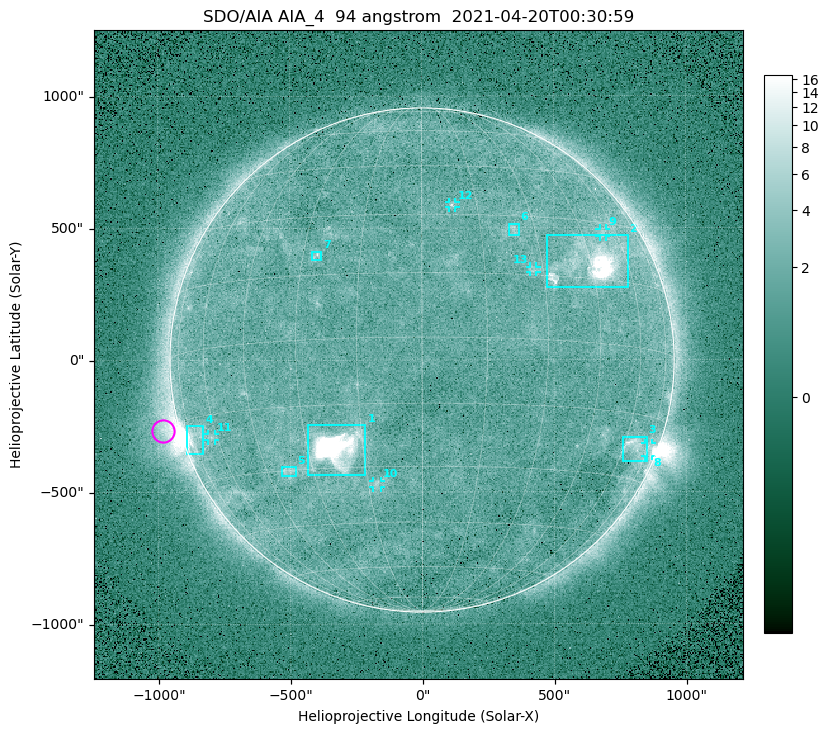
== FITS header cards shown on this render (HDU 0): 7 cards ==
TELESCOP= 'SDO/AIA '
INSTRUME= 'AIA_4   '
WAVELNTH=                   94
WAVEUNIT= 'angstrom'
DATE-OBS= '2021-04-20T00:30:59.12'
CTYPE1  = 'HPLN-TAN'
CTYPE2  = 'HPLT-TAN'

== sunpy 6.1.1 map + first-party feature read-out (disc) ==
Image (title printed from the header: SDO/AIA AIA_4  94 angstrom  2021-04-20T00:30:59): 512 x 512 px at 4.8 arcsec/px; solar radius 955 arcsec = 199 px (full disc in frame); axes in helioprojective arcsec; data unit not stated in the header (colour bar unlabelled)
Orientation: roll -0.138 deg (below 1 deg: not rotated)
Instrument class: DISC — disc imager (sunpy class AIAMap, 94 A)
Bright regions (active regions / flare kernels): reference = the median radial profile (limb darkening/brightening removed); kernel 5 px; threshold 5 sigma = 2.46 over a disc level ~1.72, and >= 1.15x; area >= 9 px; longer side >= 5 px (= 24 arcsec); searched inside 0.97 R_sun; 13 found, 13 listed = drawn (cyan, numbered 1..; 6 of them under ~33 arcsec drawn as corner ticks so the feature stays visible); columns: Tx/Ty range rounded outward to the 10 arcsec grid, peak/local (2 s.f.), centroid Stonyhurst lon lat
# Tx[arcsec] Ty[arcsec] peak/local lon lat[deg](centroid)
1 -430..-210 -440..-240 442 -22 -25
2 470..780 270..470 29 +46 +19
3 760..850 -390..-290 4.6 +65 -22
4 -900..-830 -360..-250 7.4 -72 -19
5 -540..-480 -440..-400 2.9 -38 -30
6 330..370 470..520 3 +24 +26
7 -420..-380 380..410 3.1 -26 +20
8 840..870 -370..-310 2.9 +75 -22
9 670..700 460..500 2.8 +53 +27
10 -190..-160 -480..-450 2.9 -13 -34
11 -810..-780 -300..-280 2.7 -63 -20
12 100..130 580..600 3 +8 +33
13 410..440 330..360 2.9 +27 +16
Off-limb structures (1.02-1.3 R_sun): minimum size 50 px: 6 found; the strongest spans PA ~90..115 deg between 1.02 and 1.2 R_sun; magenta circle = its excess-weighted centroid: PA ~105 deg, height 1.06 R_sun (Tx ~-980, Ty ~-270 arcsec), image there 4.8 x the reference